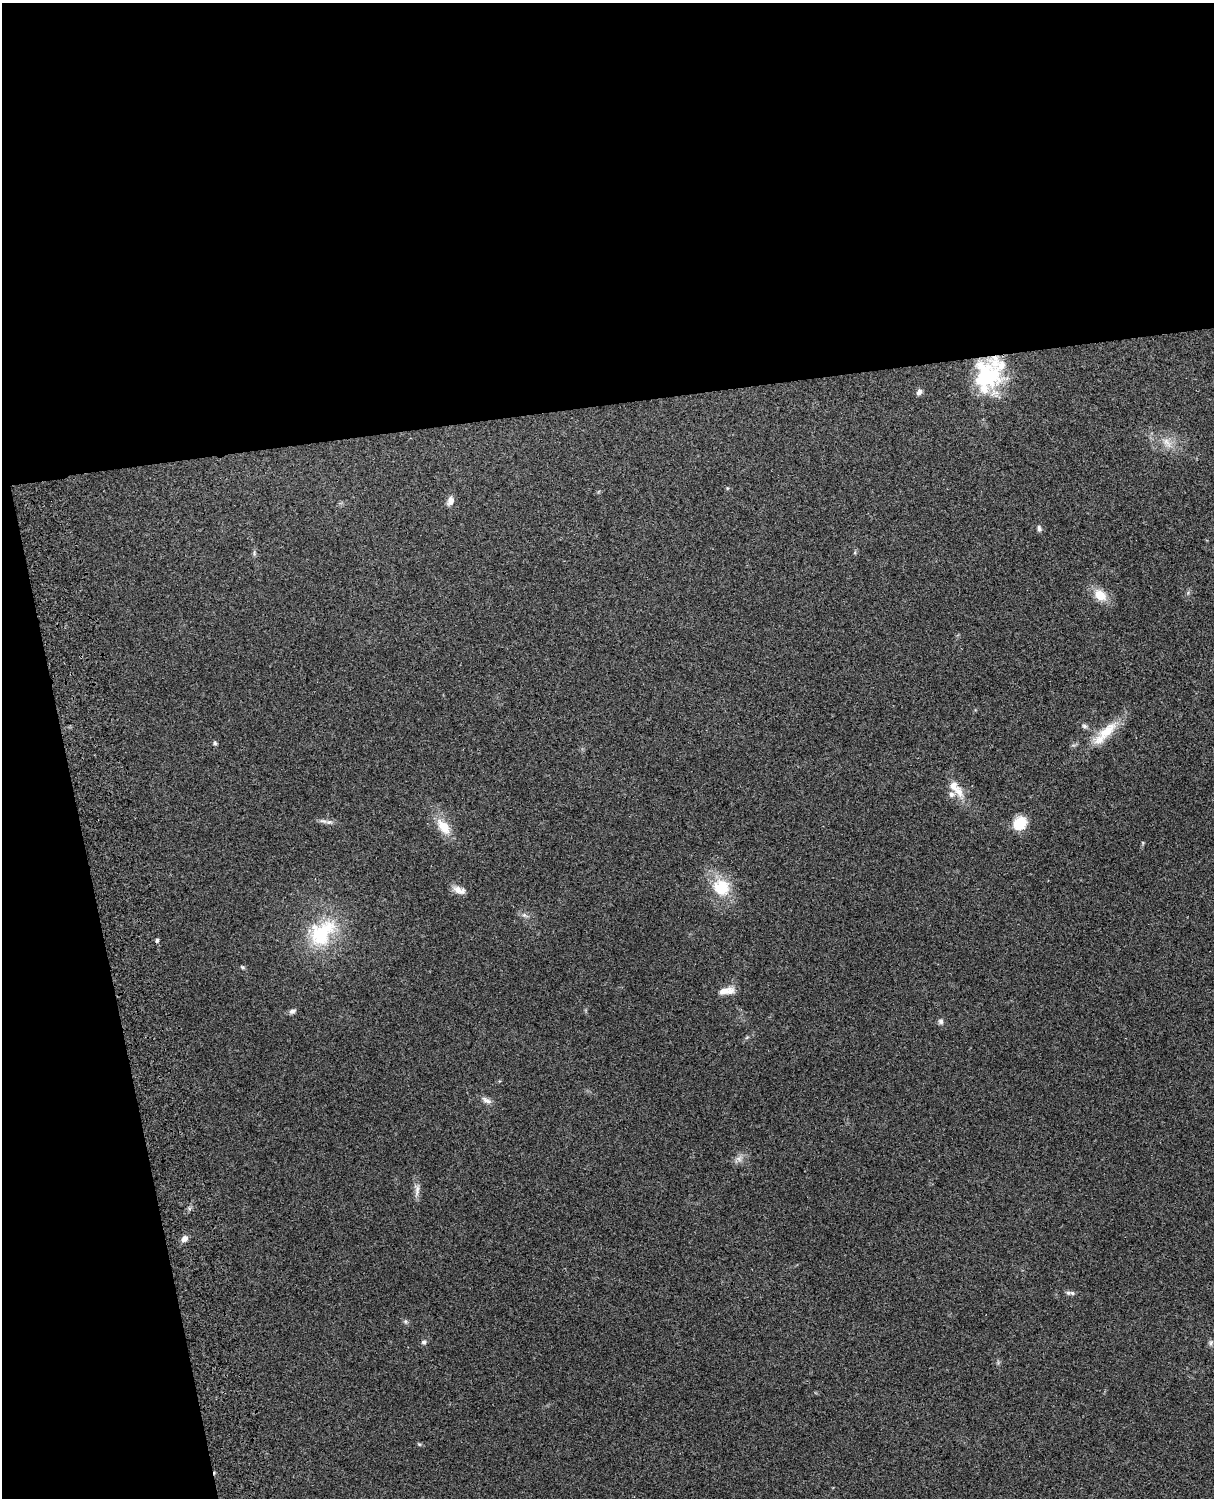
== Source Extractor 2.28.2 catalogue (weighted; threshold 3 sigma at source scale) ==
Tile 1 of 4 x 3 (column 1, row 1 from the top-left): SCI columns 119-1330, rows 3156-4651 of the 5089 x 4928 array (HDU 1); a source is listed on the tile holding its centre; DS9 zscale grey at full resolution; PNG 1216 x 1500 px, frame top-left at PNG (2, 3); no overlay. Shown black and unused: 33% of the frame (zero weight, under 3 of 4 exposures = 6% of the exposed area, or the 3 px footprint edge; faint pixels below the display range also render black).
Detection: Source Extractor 2.28.2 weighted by HDU 2 'WHT'; one run over the whole footprint, this tile lists its part. Background 0.29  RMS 0.0094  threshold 0.0423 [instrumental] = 3 sigma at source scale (4.5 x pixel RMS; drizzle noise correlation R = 1.50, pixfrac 1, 0.05/0.05 arcsec/px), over >= 5 px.
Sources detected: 36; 1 cosmic-ray / hot-pixel residue — not listed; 4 inside a brighter listed object's ellipse — not listed separately; the other 31 listed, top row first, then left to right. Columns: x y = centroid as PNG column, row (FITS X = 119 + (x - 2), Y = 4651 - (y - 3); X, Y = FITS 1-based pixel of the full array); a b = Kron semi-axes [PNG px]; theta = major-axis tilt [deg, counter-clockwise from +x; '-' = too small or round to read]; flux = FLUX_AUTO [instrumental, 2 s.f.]
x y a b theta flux
987 376 42 29 73 75
919 392 7 7 - 3.2
1167 442 16 8 -51 8.2
727 488 5 3 - 0.83
450 501 10 7 75 5.6
1039 528 8 5 -73 2.5
1100 595 14 10 -42 16
1084 726 7 6 - 2.2
1107 731 34 14 41 24
215 743 6 5 - 1.6
959 792 16 11 -50 11
329 822 10 6 8 3.2
1020 823 15 13 45 20
443 827 24 12 -52 17
721 887 22 21 - 31
459 890 17 8 -21 6.5
524 915 8 5 -31 2.5
322 933 41 28 46 64
242 967 6 4 -44 1.2
724 991 16 9 15 7.5
292 1011 9 6 18 2.8
941 1021 8 7 - 2.5
486 1100 15 7 -26 4.4
739 1159 8 5 -32 3
417 1190 17 6 81 5
184 1239 9 7 42 4.5
1068 1293 9 6 -4 2.5
405 1321 6 4 -45 1.6
424 1342 6 5 - 2.1
1211 1343 7 5 61 2.2
419 1444 6 4 -18 1.2
Overlapping masked pixels (flux is a lower limit): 1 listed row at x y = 987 376